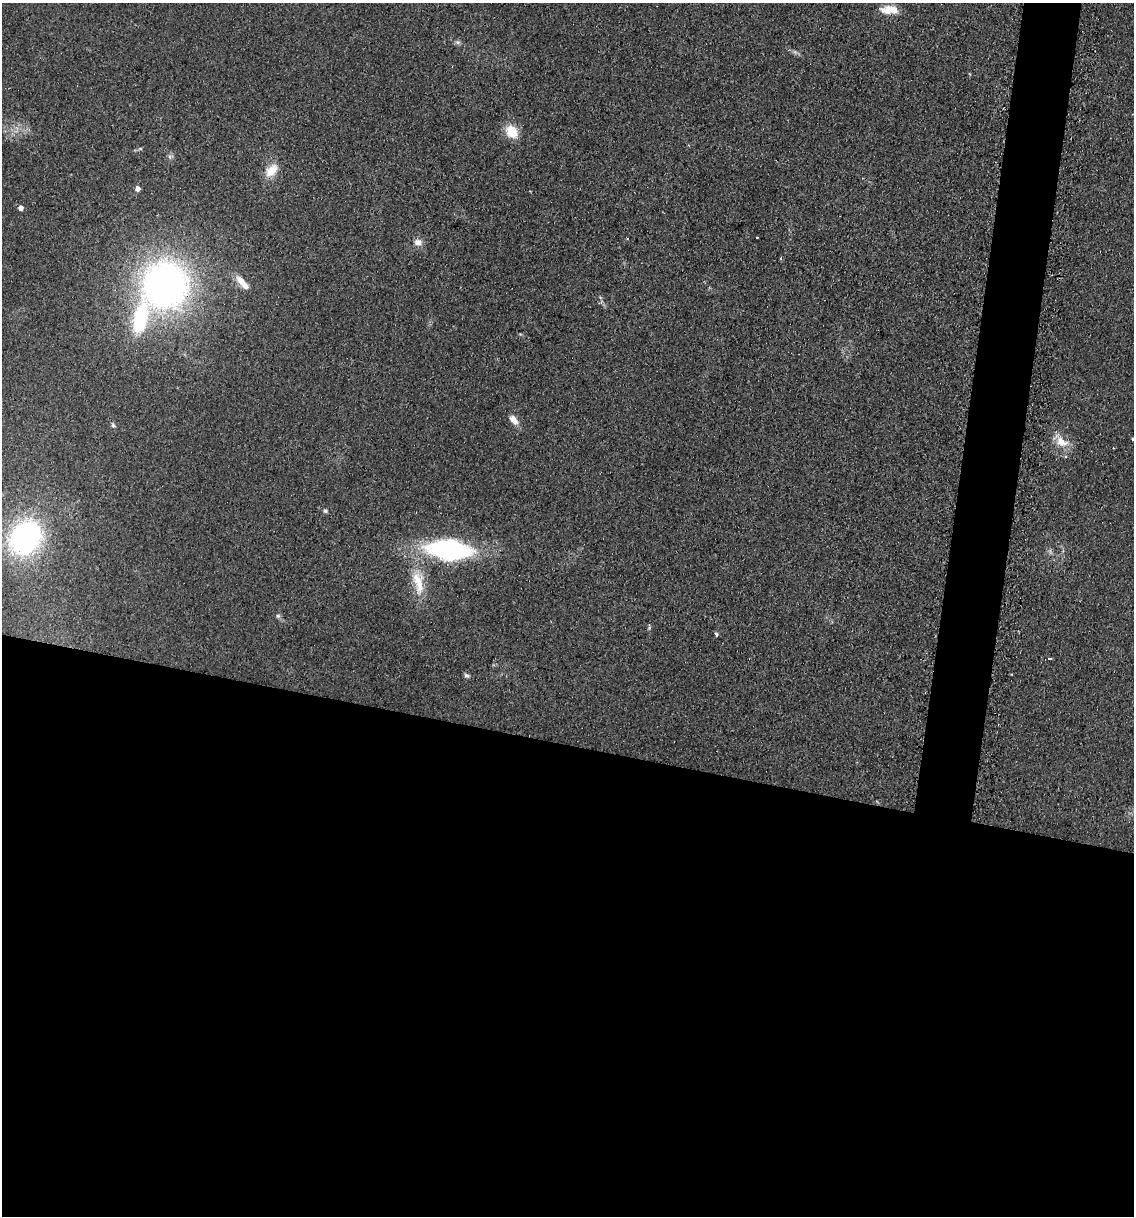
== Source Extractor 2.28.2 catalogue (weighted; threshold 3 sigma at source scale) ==
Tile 14 of 4 x 4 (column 2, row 4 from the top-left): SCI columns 1256-2387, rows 1-1214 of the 4903 x 4854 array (HDU 1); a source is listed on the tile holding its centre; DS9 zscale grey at full resolution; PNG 1136 x 1218 px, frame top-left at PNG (2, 3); no overlay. Shown black and unused: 42% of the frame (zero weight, under 2 of 3 exposures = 2% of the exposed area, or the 3 px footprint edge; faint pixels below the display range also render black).
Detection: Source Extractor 2.28.2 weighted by HDU 2 'WHT'; one run over the whole footprint, this tile lists its part. Background 0.101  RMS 0.012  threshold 0.0519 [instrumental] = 3 sigma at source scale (4.5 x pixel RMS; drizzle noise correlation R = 1.50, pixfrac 1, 0.05/0.05 arcsec/px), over >= 5 px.
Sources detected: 30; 1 too faint to see at this stretch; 1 cosmic-ray / hot-pixel residue — not listed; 3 inside a brighter listed object's ellipse — not listed separately; the other 25 listed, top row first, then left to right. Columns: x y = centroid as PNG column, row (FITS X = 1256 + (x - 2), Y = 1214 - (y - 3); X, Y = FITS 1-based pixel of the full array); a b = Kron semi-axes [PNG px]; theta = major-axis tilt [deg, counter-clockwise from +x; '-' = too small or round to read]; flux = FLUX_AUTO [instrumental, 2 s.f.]
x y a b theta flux
889 10 21 12 -2 17
458 42 8 6 -20 3
512 131 14 11 -54 26
140 148 6 4 0 1.7
170 157 6 6 - 2.8
271 171 19 11 50 18
138 189 4 4 - 8.6
21 208 4 4 - 6.9
757 237 3 3 - 2
418 242 11 8 -7 7.3
241 280 15 9 -56 12
165 285 44 42 79 510
513 420 13 8 -53 9.2
113 425 6 5 - 2.4
1132 439 3 3 - 2.7
1061 442 18 10 -22 16
325 511 6 5 - 2.3
25 538 30 25 50 260
449 550 40 19 -5 200
418 582 39 15 -80 36
278 616 7 5 -75 2.6
649 628 6 4 48 1.7
716 634 6 4 -64 2.1
1049 659 3 3 - 6
466 675 7 6 - 2.8
Overlapping masked pixels (flux is a lower limit): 1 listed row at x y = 165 285
Isophote crosses this tile's border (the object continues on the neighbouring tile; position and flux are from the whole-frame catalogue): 1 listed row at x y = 1132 439